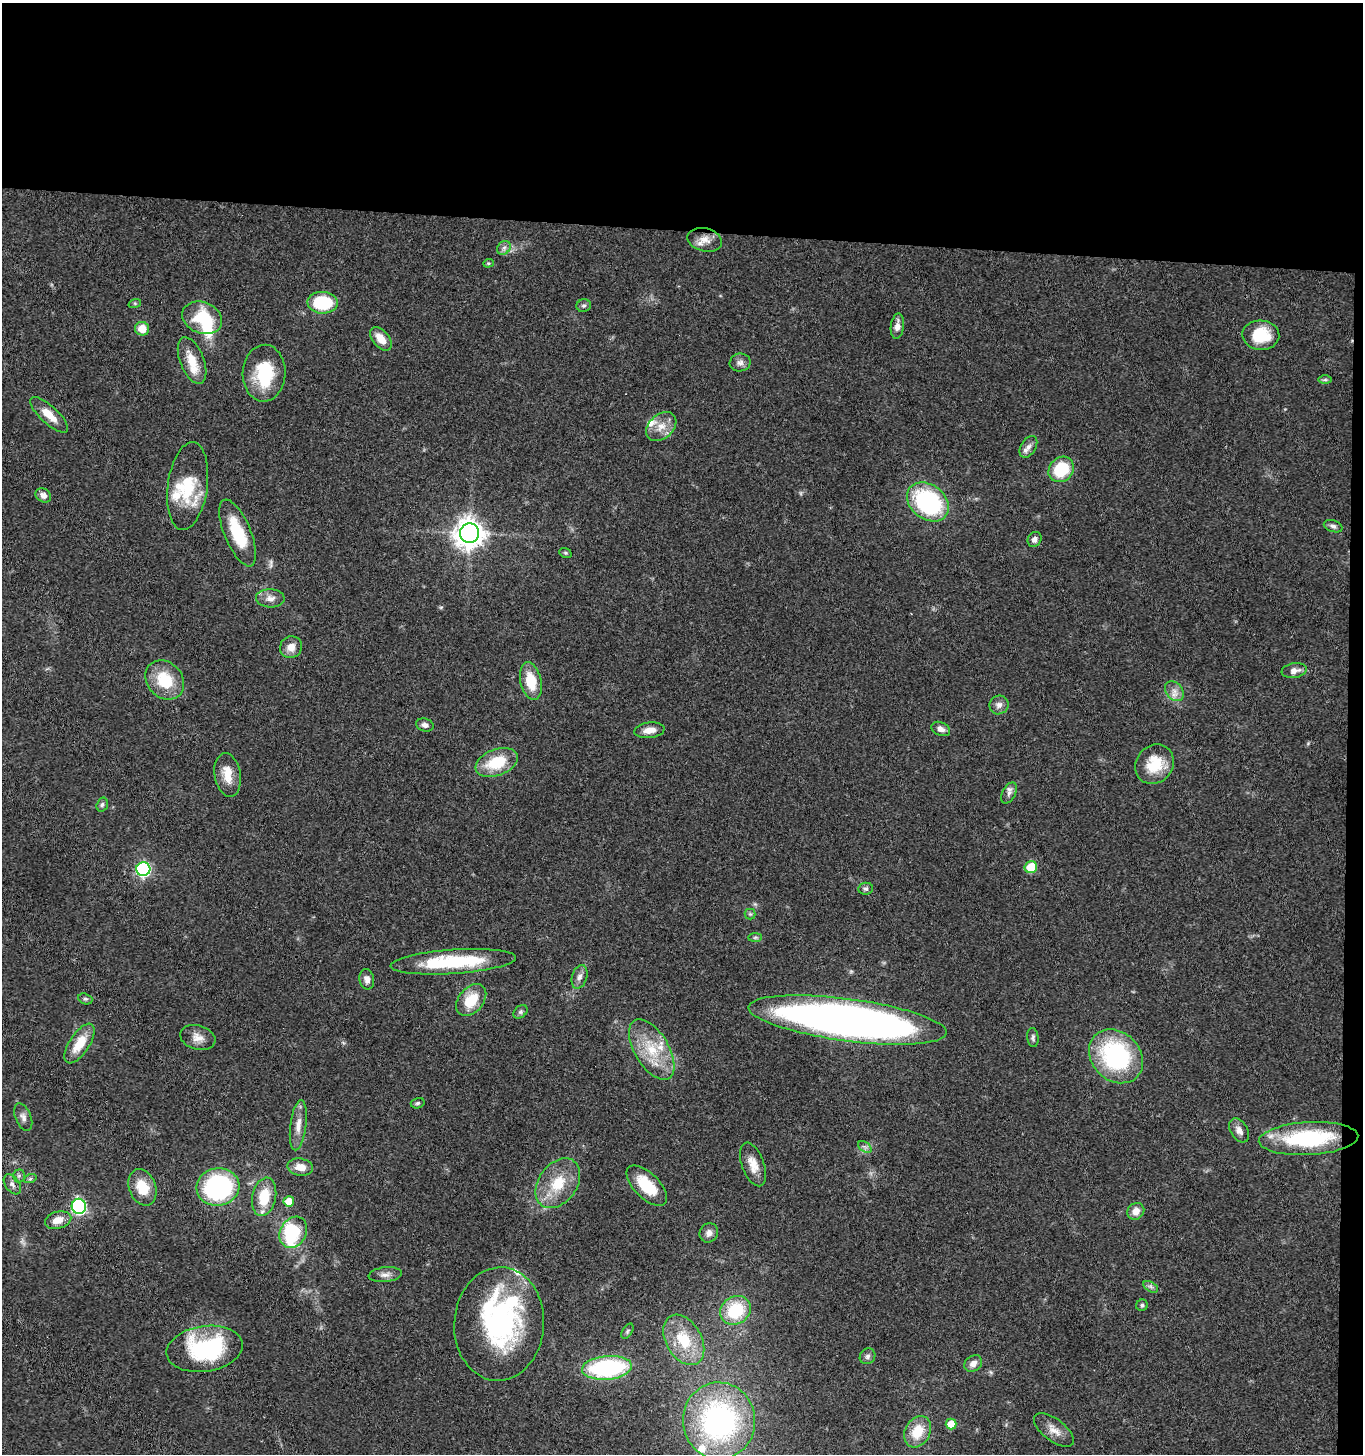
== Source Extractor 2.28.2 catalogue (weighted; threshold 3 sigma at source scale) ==
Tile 3 of 3 x 3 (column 3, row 1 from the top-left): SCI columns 2927-4287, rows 2911-4362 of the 4444 x 4370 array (HDU 1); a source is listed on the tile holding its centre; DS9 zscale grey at full resolution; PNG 1365 x 1456 px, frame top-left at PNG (2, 3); each listed source drawn as its Kron ellipse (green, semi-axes under 4 px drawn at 4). Shown black and unused: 17% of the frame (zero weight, under 3 of 4 exposures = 6% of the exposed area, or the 3 px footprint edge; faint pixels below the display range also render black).
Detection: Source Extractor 2.28.2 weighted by HDU 2 'WHT'; one run over the whole footprint, this tile lists its part. Background 0.0688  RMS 0.0053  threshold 0.0241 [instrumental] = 3 sigma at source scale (4.5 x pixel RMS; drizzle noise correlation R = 1.50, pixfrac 1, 0.05/0.05 arcsec/px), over >= 5 px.
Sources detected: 110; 3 inside a brighter object's white glare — neither listed nor drawn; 11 inside a brighter listed object's ellipse — not listed separately; the other 96 listed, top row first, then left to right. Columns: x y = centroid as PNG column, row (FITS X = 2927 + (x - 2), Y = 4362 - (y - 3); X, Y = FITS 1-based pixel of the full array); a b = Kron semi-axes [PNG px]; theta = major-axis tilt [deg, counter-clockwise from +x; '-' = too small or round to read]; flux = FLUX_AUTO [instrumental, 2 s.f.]
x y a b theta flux
705 240 17 11 -14 5.6
504 248 7 6 - 1.9
488 263 5 4 - 0.7
135 303 6 4 18 0.75
322 303 15 11 -3 33
584 306 7 6 - 1.2
202 318 20 15 -22 24
897 326 13 6 83 3.5
142 329 7 7 - 7.7
1261 335 18 15 -4 20
381 339 14 8 -50 7.6
192 361 25 12 -68 11
740 362 10 9 - 2.6
264 373 28 21 87 27
1325 380 6 4 1 0.89
49 415 24 8 -43 8.2
661 427 17 12 42 7.3
1028 447 12 7 58 2.7
1061 469 14 11 44 23
188 486 44 20 82 25
43 495 8 6 -29 3
928 502 23 17 -38 66
1333 526 9 5 -18 1.7
238 533 36 13 -68 23
469 533 10 9 - 680
1034 539 8 6 61 2.2
565 553 6 5 - 0.78
270 598 14 9 -2 4
291 647 11 10 - 5.1
1294 670 13 7 9 3.8
165 680 21 17 -46 20
531 681 19 10 -77 14
1174 691 11 8 -50 3.6
999 705 10 9 - 2.9
425 725 9 6 -15 2.3
941 729 10 6 -23 2.9
649 730 15 7 7 4.6
497 762 22 13 21 21
1155 764 21 18 50 17
228 775 22 13 -80 8.9
1009 793 11 6 61 2.3
102 805 7 5 73 1.2
1031 867 6 6 - 16
143 869 7 7 - 100
866 889 7 6 - 1.3
750 914 5 5 - 0.93
755 937 7 4 1 1
453 962 63 12 4 43
579 977 12 7 73 2.8
367 979 10 7 -79 3
85 999 7 5 -19 1
471 1000 18 12 49 14
521 1012 8 5 41 1.2
847 1020 100 21 -8 440
198 1038 18 12 -16 5.3
1033 1038 9 5 -83 1.3
80 1044 23 10 57 12
652 1050 34 17 -59 21
1116 1056 29 24 -44 73
418 1103 7 5 16 1.1
23 1117 14 8 -67 2.8
298 1125 25 8 83 6
1239 1130 13 8 -58 3.6
1309 1138 50 16 3 54
865 1147 7 5 -34 1.6
753 1164 23 11 -70 7.3
300 1167 13 8 -10 6.1
19 1176 6 6 - 1.3
30 1179 6 4 19 0.94
558 1183 27 19 54 19
12 1184 11 7 -54 2.4
647 1186 25 12 -45 19
142 1187 19 13 -69 15
218 1187 21 18 8 90
264 1197 19 12 79 16
289 1201 5 5 - 9
79 1206 7 7 - 110
1136 1211 9 8 - 4.6
58 1220 13 8 15 6.6
293 1232 16 13 61 44
709 1233 10 9 - 3
385 1275 16 7 6 3.2
1151 1287 8 5 -31 1.4
1142 1305 6 5 - 1.1
735 1310 16 13 35 26
499 1324 57 45 86 93
627 1331 8 5 58 0.97
684 1340 27 18 -60 21
205 1349 38 22 8 62
867 1356 8 7 - 1.7
973 1364 9 7 35 3.6
607 1368 25 12 5 71
719 1421 38 36 -87 120
951 1424 5 5 - 9.5
1054 1430 23 11 -37 5.9
918 1432 16 12 63 13